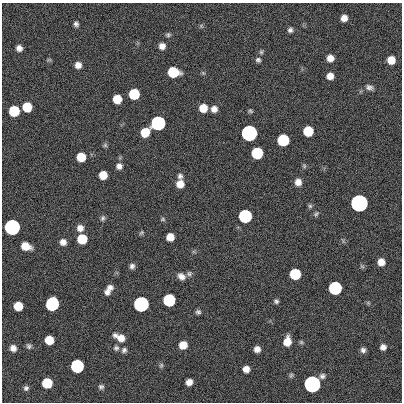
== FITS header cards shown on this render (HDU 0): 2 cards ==
NAXIS1  =                  400
NAXIS2  =                  400

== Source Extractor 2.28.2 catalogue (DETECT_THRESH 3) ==
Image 400 x 400 px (HDU 0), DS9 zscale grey, 1 PNG px = 1 image px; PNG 404 x 404 px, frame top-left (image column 1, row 400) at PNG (2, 3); no overlay
Background 0.356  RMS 33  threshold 100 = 3 sigma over >= 5 px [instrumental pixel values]
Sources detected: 87; all 87 listed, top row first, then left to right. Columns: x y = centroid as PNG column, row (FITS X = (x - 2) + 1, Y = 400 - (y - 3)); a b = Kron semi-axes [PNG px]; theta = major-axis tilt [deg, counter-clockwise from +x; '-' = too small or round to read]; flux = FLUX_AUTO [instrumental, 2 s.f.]
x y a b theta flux
344 18 6 6 - 1.6e+04
76 24 6 5 - 6.5e+03
201 26 6 5 - 3.5e+03
290 30 7 6 - 6.8e+03
168 35 7 6 - 4.8e+03
162 46 7 7 - 1.4e+04
19 48 6 6 - 1.2e+04
261 52 5 5 - 3.9e+03
330 58 7 6 - 1.9e+04
49 60 8 4 8 3.0e+03
258 60 7 7 - 6.1e+03
391 60 7 6 - 3.2e+04
78 65 7 7 - 1.5e+04
173 72 8 7 - 1.2e+05
203 73 7 4 -45 3.1e+03
330 76 6 6 - 1.9e+04
369 87 10 7 -14 8.6e+03
134 94 7 7 - 1.2e+05
117 99 7 7 - 4.7e+04
27 107 7 7 - 7.2e+04
203 108 7 7 - 3.9e+04
214 109 7 7 - 1.4e+04
14 111 7 7 - 1.2e+05
250 111 6 4 -19 3.8e+03
158 123 7 7 - 1.0e+06
308 131 7 7 - 9.0e+04
145 132 8 7 - 5.0e+04
249 133 7 7 - 3.5e+06
283 140 7 7 - 2.1e+05
105 145 6 6 - 4.0e+03
257 153 7 7 - 1.9e+05
81 157 7 7 - 5.7e+04
119 166 8 8 - 1.1e+04
304 166 7 5 -70 3.7e+03
103 175 7 6 - 3.5e+04
180 176 7 7 - 7.1e+03
298 182 8 7 - 1.6e+04
180 184 8 7 - 2.5e+04
359 203 7 7 - 1.1e+07
310 206 6 6 - 4.2e+03
316 214 7 6 - 4.6e+03
245 216 7 7 - 5.4e+05
103 218 8 6 69 5.6e+03
163 219 6 5 - 3.6e+03
12 227 7 7 - 2.9e+06
80 228 8 8 - 1.4e+04
141 233 6 5 - 3.7e+03
170 237 7 6 - 2.8e+04
82 239 7 7 - 7.8e+04
63 242 7 7 - 1.3e+04
26 246 8 6 -18 3.7e+04
381 262 6 6 - 2.0e+04
132 266 6 6 - 7.4e+03
189 274 8 6 0 6.0e+03
295 274 7 7 - 1.4e+05
181 276 10 8 -38 1.4e+04
110 287 8 6 -30 9.8e+03
335 288 7 7 - 5.7e+05
107 292 7 7 - 9.8e+03
169 300 7 7 - 3.1e+05
276 301 5 5 - 5.1e+03
368 303 5 5 - 2.9e+03
52 304 8 7 - 6.1e+05
141 304 7 7 - 2.1e+06
18 306 7 7 - 5.0e+04
198 312 6 5 - 5.8e+03
120 337 13 7 -26 2.5e+04
49 340 7 7 - 4.7e+04
287 342 9 7 81 3.3e+04
301 342 6 6 - 3.5e+03
183 345 7 7 - 2.9e+04
29 346 7 6 - 5.8e+03
383 347 6 6 - 1.1e+04
13 348 7 6 - 1.3e+04
116 348 8 8 - 6.7e+03
257 349 6 6 - 1.3e+04
124 350 7 6 - 6.7e+03
363 350 6 6 - 7.6e+03
161 365 7 5 74 4.5e+03
77 366 7 7 - 5.2e+05
246 369 6 6 - 1.6e+04
291 375 7 5 57 4.0e+03
189 382 6 6 - 1.6e+04
47 383 7 7 - 9.9e+04
312 384 8 7 - 5.5e+06
101 387 7 7 - 5.9e+03
26 388 7 6 - 5.8e+03